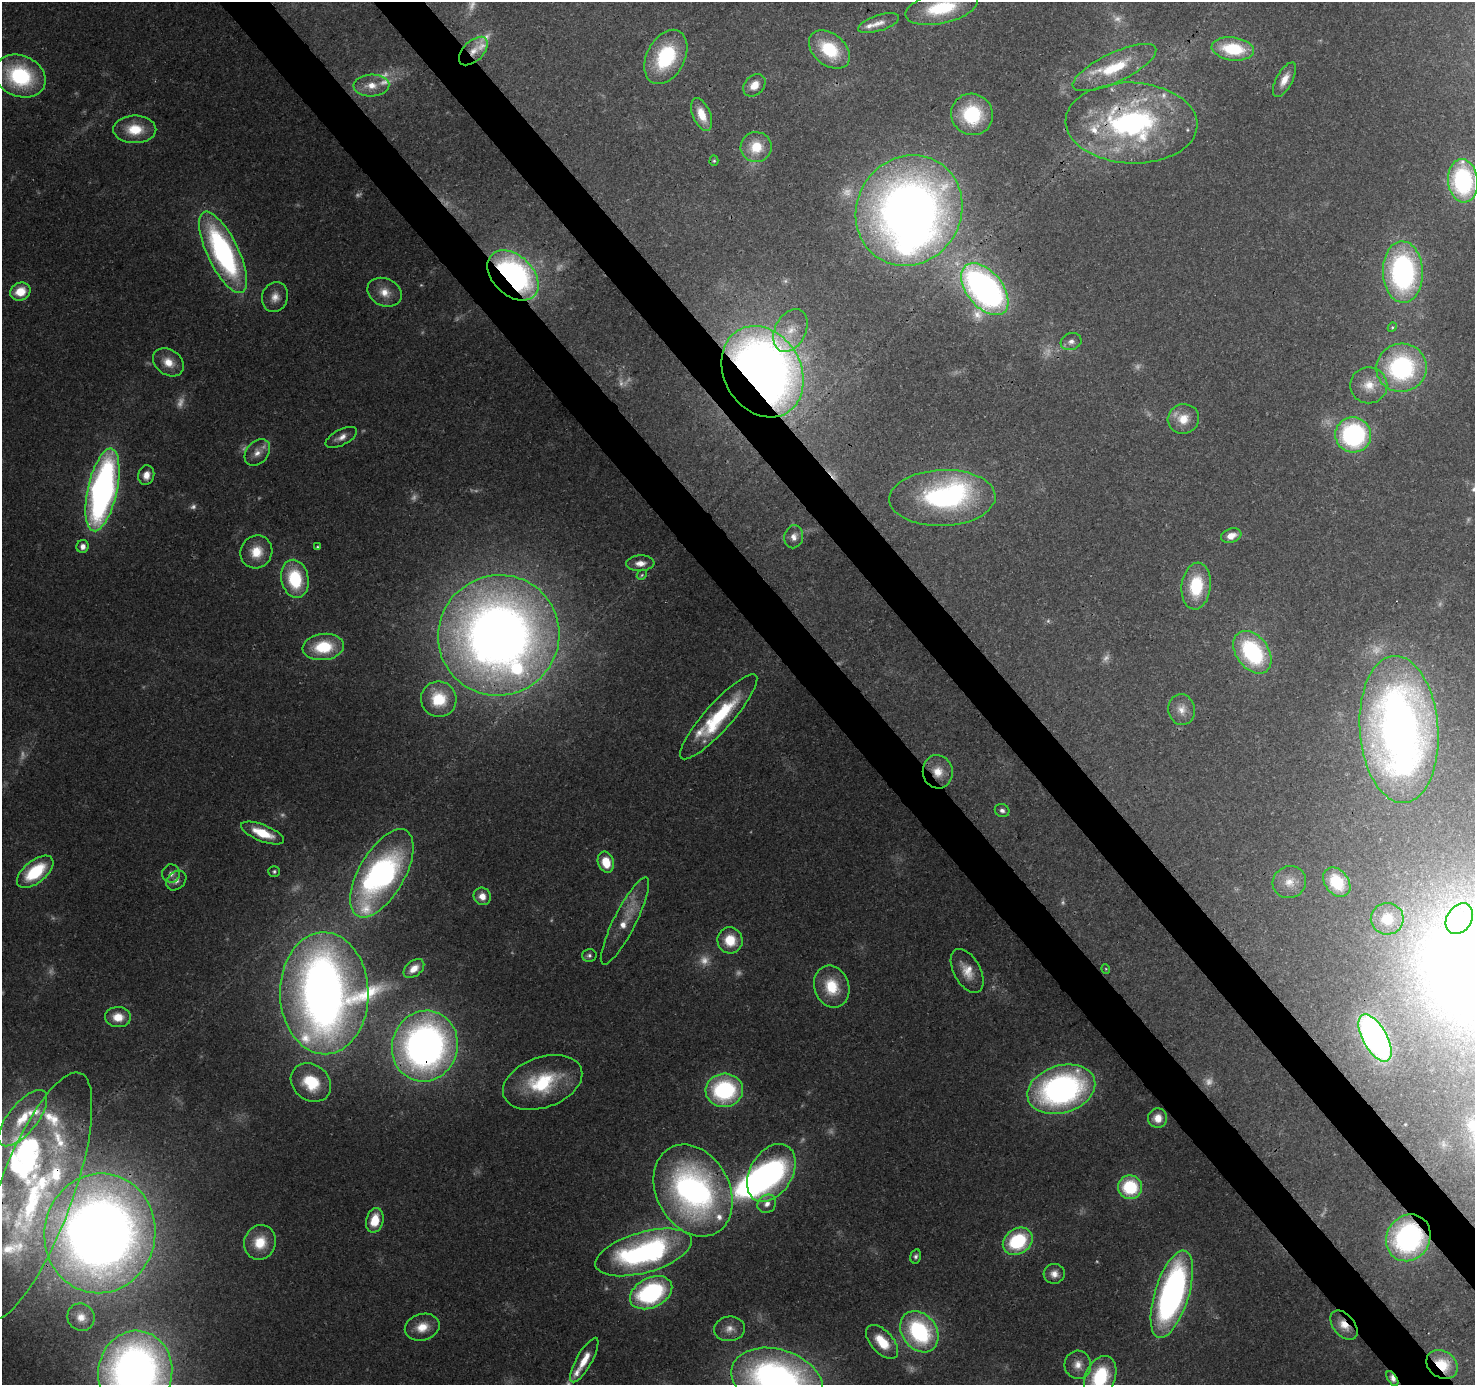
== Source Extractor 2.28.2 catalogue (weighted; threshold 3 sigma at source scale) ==
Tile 6 of 4 x 4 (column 2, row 2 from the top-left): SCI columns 1569-3041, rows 2971-4353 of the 6082 x 6009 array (HDU 1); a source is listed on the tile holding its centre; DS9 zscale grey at full resolution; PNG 1477 x 1387 px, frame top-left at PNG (2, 2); each listed source drawn as its Kron ellipse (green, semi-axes under 4 px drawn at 4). Shown black and unused: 7% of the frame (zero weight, under 3 of 4 exposures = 7% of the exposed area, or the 3 px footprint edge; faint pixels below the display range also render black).
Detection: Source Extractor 2.28.2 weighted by HDU 2 'WHT'; one run over the whole footprint, this tile lists its part. Background 0.0912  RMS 0.0036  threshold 0.0161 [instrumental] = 3 sigma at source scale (4.5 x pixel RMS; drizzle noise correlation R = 1.50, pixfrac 1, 0.0396/0.0396 arcsec/px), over >= 5 px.
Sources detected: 185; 46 too faint to see at this stretch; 7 inside a brighter object's white glare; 1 cosmic-ray / hot-pixel residue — neither listed nor drawn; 16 inside a brighter listed object's ellipse — not listed separately; the other 115 listed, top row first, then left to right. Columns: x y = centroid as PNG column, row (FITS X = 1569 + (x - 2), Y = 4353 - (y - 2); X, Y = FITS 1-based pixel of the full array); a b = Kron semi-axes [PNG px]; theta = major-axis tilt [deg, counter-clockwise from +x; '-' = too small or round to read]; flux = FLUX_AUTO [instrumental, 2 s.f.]
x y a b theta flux
941 8 37 15 13 23
878 23 21 8 18 3.2
1233 49 21 11 -7 21
829 50 23 15 -39 18
473 51 17 10 44 4.4
666 57 29 19 62 31
1114 68 46 14 25 19
20 76 26 20 -23 39
1284 80 19 8 61 4.4
371 85 18 11 2 5.7
754 85 13 9 47 5.1
702 114 17 9 -68 7.4
972 114 21 20 - 25
1131 123 66 40 -2 98
135 129 21 14 0 11
756 147 15 15 - 9.9
714 161 5 4 - 0.57
1463 181 22 15 -83 59
909 210 57 52 59 380
223 252 44 15 -64 90
1403 272 31 20 -88 88
513 275 30 20 -43 130
985 289 30 18 -51 180
20 292 10 9 - 8.2
384 292 18 13 -24 5.7
275 297 15 13 73 4.1
1392 327 5 4 - 0.45
790 331 22 15 62 8
1071 342 10 8 19 2
168 362 17 12 -35 5.9
1401 368 25 24 - 57
763 372 48 38 -59 440
1369 385 18 18 - 7.7
1183 419 16 14 15 6.7
1353 435 18 17 - 63
341 437 17 7 27 2.9
257 453 15 10 49 3.7
146 475 10 8 76 3.6
102 490 42 14 78 170
942 498 53 28 2 71
1231 536 10 7 19 3.9
794 537 11 9 77 2.7
83 546 6 6 - 2.2
317 547 3 3 - 0.51
256 552 17 15 58 8.8
640 563 14 8 3 3.2
642 575 5 4 - 0.53
295 579 19 13 -78 24
1196 586 23 14 84 19
499 635 61 60 - 510
323 647 20 13 7 19
1252 652 24 16 -53 44
439 699 18 17 - 15
1181 710 15 13 -78 4
719 717 56 13 48 30
1399 729 74 39 -86 280
938 772 17 15 -81 7
1002 810 7 6 - 1.3
262 833 23 8 -22 11
606 862 11 8 -72 9.1
274 871 6 5 - 0.8
35 872 22 11 39 22
382 873 49 23 60 110
171 874 9 9 - 2.2
176 881 11 8 43 2.5
1289 882 17 16 - 5.6
1337 882 16 12 -53 14
482 896 9 8 - 3.7
1387 919 16 16 - 9.1
1459 919 16 12 58 15
625 921 48 11 63 9.8
730 940 13 12 - 9.9
589 955 7 6 - 1.1
414 968 12 7 39 3.8
1106 969 5 3 - 0.32
967 971 24 13 -61 6.9
832 987 21 17 -70 13
324 993 61 44 -89 400
118 1017 13 10 -3 6.4
1375 1038 26 12 -61 140
425 1046 36 32 72 210
311 1082 21 18 -38 16
543 1082 41 25 20 29
1061 1089 35 23 17 120
724 1090 19 16 4 45
23 1118 34 14 51 16
1158 1118 10 9 - 4.4
771 1173 31 21 59 80
1130 1187 12 11 - 24
693 1190 48 36 -61 130
34 1197 132 37 69 120
767 1204 10 8 39 2.8
375 1220 12 8 76 9.6
100 1233 60 55 80 550
1408 1238 24 21 58 74
1018 1241 16 12 33 29
260 1242 17 15 69 10
644 1252 50 20 16 100
916 1256 7 5 75 1
1054 1274 10 10 - 3
651 1293 22 14 27 58
1172 1294 45 17 73 140
81 1317 14 13 - 4.6
1344 1325 17 10 -50 5.9
422 1327 18 13 14 6.8
729 1329 15 12 6 3.8
919 1332 22 17 -54 49
882 1342 20 11 -48 11
584 1360 25 7 61 6.4
1078 1365 14 13 - 4.3
1442 1365 17 13 -34 12
135 1372 41 37 82 300
1100 1377 22 15 67 25
1392 1379 8 4 -58 1.7
777 1380 47 30 -17 180
Overlapping masked pixels (flux is a lower limit): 13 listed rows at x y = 473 51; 1131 123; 513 275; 985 289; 763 372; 938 772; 425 1046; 693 1190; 100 1233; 1408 1238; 1344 1325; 1442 1365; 1392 1379
Isophote crosses this tile's border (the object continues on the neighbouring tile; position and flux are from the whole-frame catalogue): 5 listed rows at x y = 941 8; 1463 181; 135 1372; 1100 1377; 777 1380